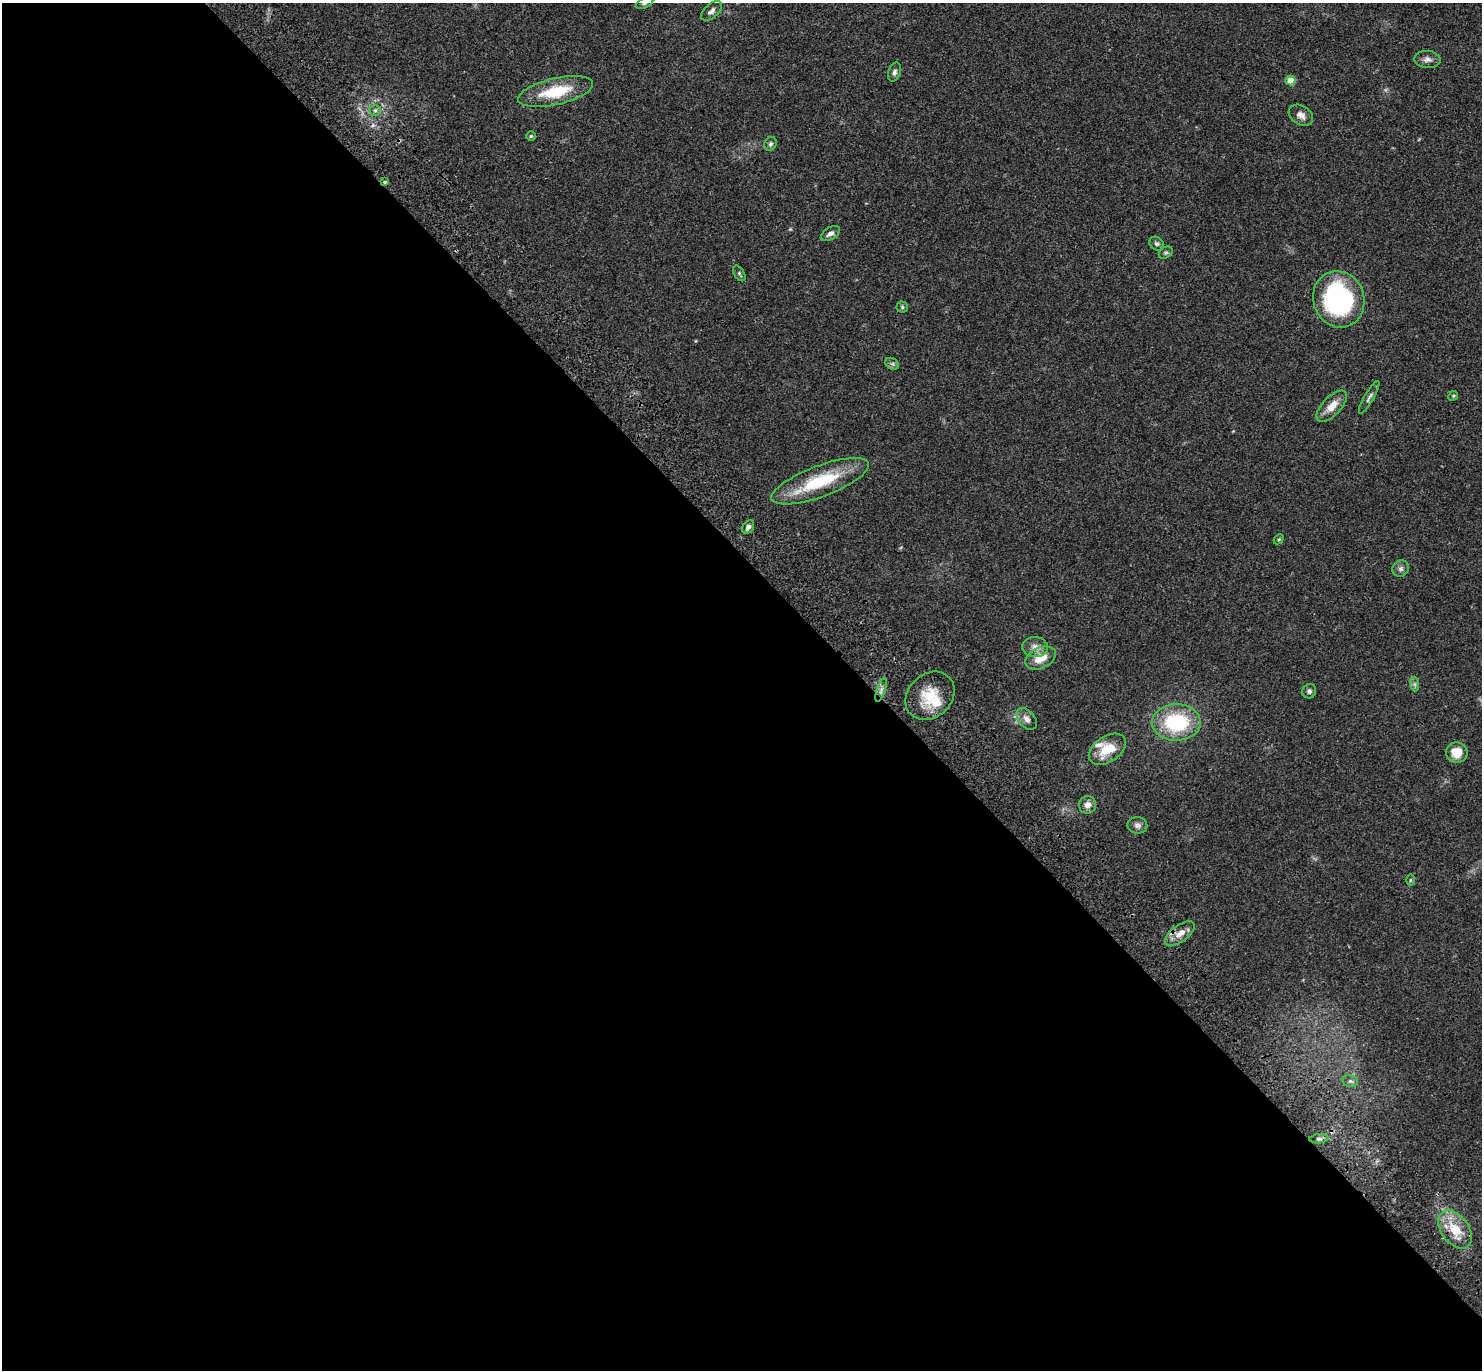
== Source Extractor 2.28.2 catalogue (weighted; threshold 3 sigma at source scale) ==
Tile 9 of 4 x 4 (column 1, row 3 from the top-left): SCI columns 97-1576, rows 1614-2981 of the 6115 x 6104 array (HDU 1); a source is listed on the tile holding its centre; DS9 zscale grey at full resolution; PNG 1484 x 1372 px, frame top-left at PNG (2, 3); each listed source drawn as its Kron ellipse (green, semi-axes under 4 px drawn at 4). Shown black and unused: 59% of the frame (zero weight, under 3 of 4 exposures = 6% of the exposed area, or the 3 px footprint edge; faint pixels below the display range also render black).
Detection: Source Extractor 2.28.2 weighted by HDU 2 'WHT'; one run over the whole footprint, this tile lists its part. Background 0.0501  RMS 0.0055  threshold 0.0245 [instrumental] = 3 sigma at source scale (4.5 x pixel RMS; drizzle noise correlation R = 1.50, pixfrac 1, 0.05/0.05 arcsec/px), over >= 5 px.
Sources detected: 45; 1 too faint to see at this stretch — neither listed nor drawn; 2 inside a brighter listed object's ellipse — not listed separately; the other 42 listed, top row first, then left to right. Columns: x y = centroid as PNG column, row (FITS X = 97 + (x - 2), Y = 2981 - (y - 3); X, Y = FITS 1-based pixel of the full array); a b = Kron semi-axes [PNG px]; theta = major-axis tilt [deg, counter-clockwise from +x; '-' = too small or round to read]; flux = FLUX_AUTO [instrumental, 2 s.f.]
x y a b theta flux
645 3 9 5 25 1.2
711 11 12 7 42 2.2
1427 59 13 8 -4 2.7
894 72 10 6 73 1.6
1290 80 5 5 - 7.7
556 92 38 13 13 22
375 110 6 5 - 1.2
1301 115 13 9 -32 3.2
531 136 5 4 - 0.76
770 144 7 6 - 1.2
384 182 4 3 - 0.9
830 233 11 6 33 2.2
1156 244 8 6 -42 1.4
1166 253 7 5 33 1
739 273 9 5 -58 0.97
1339 299 28 25 -71 84
902 307 5 5 - 0.88
892 364 7 5 -29 1.3
1453 396 5 4 - 0.61
1369 397 18 4 60 1.9
1332 406 19 9 46 6.7
820 481 51 15 21 31
748 527 7 5 52 1.9
1279 539 6 4 43 0.71
1401 569 8 7 - 1.8
1035 647 13 10 -5 3.9
1041 658 16 10 25 8.9
1414 684 7 4 -89 1.1
881 690 12 4 72 1.8
1309 691 7 6 - 1.6
930 696 27 21 43 17
1027 719 12 8 -49 3
1176 722 24 18 1 40
1107 749 20 13 34 13
1457 752 11 10 - 9
1087 805 9 8 - 3.3
1137 825 10 8 -8 2.3
1410 880 5 3 - 0.56
1180 934 17 8 36 5.8
1350 1081 8 6 -15 1.4
1319 1139 9 4 4 1.3
1455 1230 21 13 -54 14
Overlapping masked pixels (flux is a lower limit): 2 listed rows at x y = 384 182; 1455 1230
Isophote crosses this tile's border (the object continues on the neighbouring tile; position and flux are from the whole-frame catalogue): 1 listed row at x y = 645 3